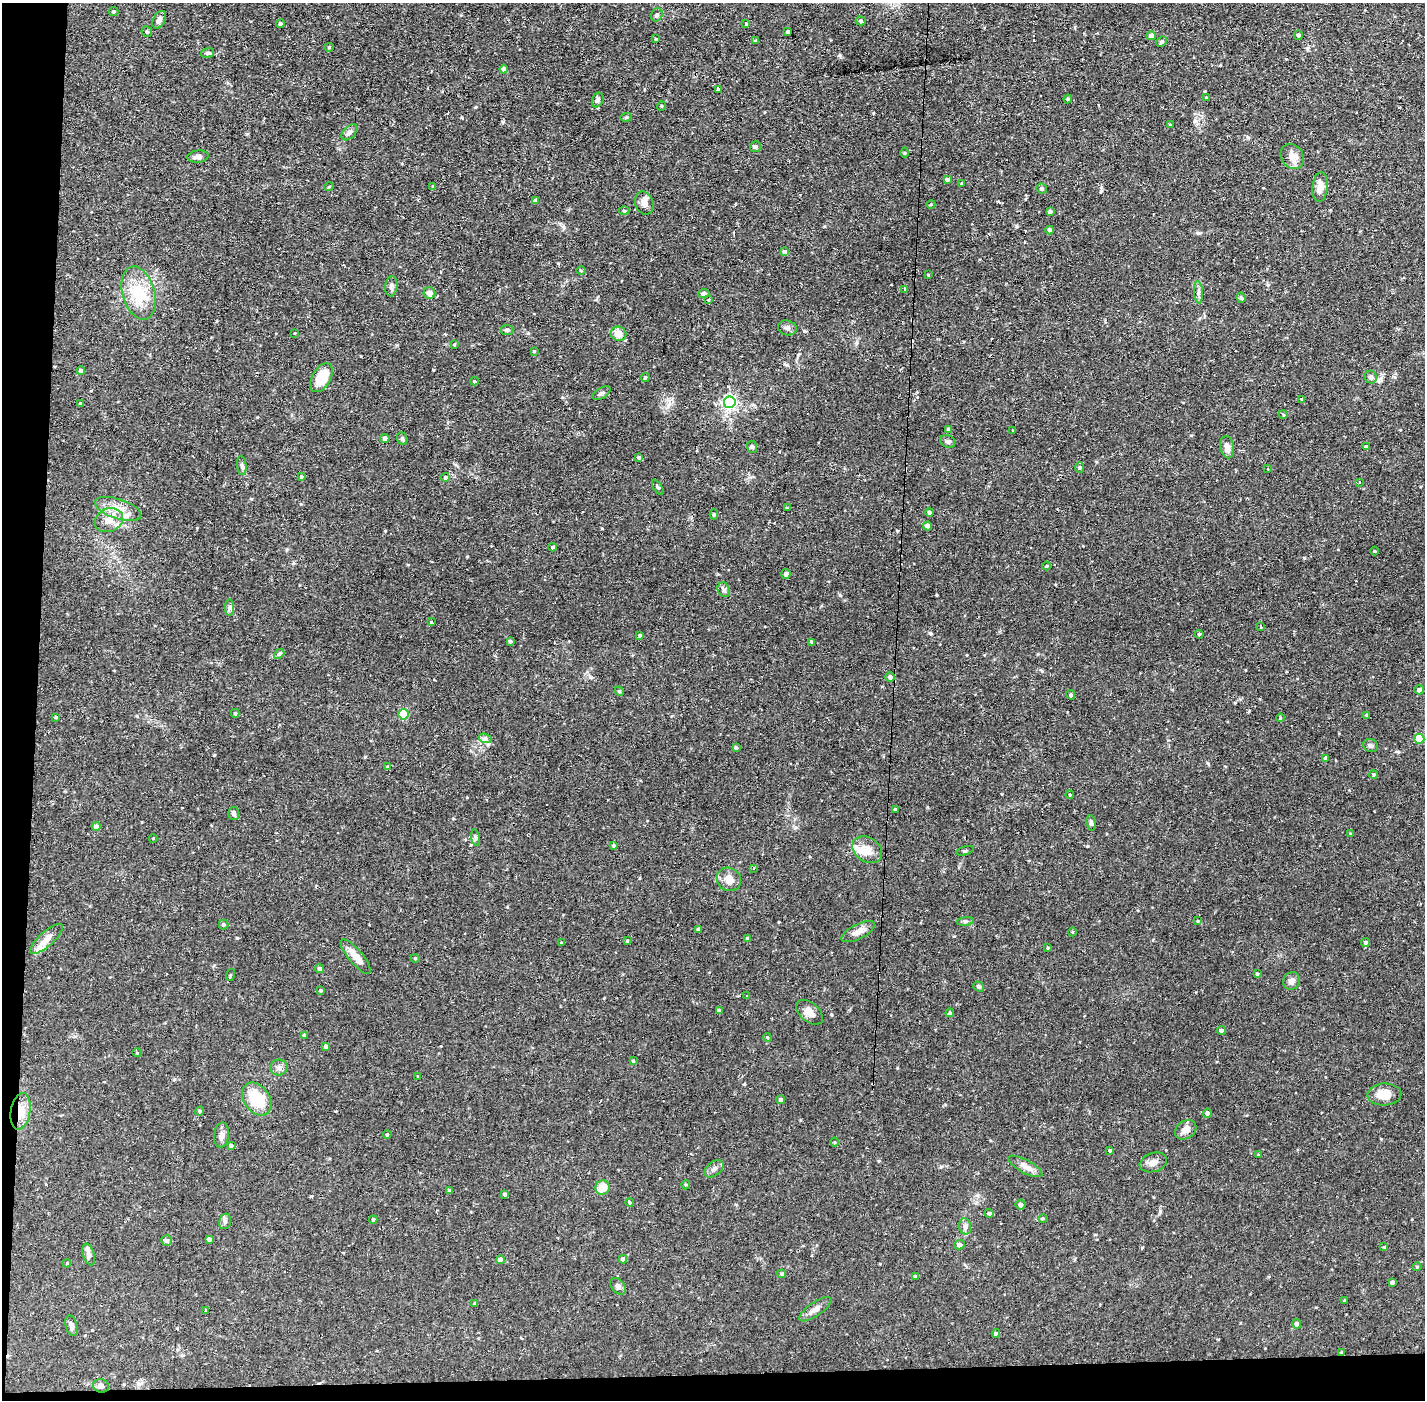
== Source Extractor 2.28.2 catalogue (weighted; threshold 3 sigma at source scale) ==
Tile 7 of 3 x 3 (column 1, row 3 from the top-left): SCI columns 1-1423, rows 54-1451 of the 4269 x 4300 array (HDU 1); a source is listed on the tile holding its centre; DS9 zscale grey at full resolution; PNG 1427 x 1402 px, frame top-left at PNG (2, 3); each listed source drawn as its Kron ellipse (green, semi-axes under 4 px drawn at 4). Shown black and unused: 4% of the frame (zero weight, under 2 of 3 exposures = <1% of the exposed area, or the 3 px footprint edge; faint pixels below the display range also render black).
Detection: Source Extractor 2.28.2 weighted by HDU 2 'WHT'; one run over the whole footprint, this tile lists its part. Background 0.0744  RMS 0.0065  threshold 0.0293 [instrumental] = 3 sigma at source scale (4.5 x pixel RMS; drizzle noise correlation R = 1.50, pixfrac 1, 0.05/0.05 arcsec/px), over >= 5 px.
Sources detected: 217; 1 cosmic-ray / hot-pixel residue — neither listed nor drawn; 4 inside a brighter listed object's ellipse — not listed separately; the other 212 listed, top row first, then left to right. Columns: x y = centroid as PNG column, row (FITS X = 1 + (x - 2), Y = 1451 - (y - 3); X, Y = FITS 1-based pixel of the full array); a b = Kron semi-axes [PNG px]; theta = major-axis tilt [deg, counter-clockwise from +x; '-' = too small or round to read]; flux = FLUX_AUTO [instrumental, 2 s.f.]
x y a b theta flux
114 12 4 4 - 0.87
657 15 7 5 60 1.7
159 20 9 6 62 2.8
861 21 5 4 - 1.1
745 23 3 3 - 2.5
280 24 4 4 - 1.2
147 32 5 5 - 1.2
788 32 3 3 - 1.2
1298 35 5 4 - 0.85
1151 36 4 4 - 2.8
656 39 4 3 - 0.55
755 41 3 3 - 0.68
1162 42 5 4 - 1.2
329 47 5 4 - 0.68
207 53 7 5 14 1.1
504 69 4 4 - 2.1
719 89 4 3 - 2
1206 98 3 3 - 0.87
1068 99 4 3 - 0.76
598 100 8 5 66 1.6
661 106 5 3 - 0.53
626 117 6 3 8 0.68
1170 125 3 3 - 0.55
349 132 10 5 45 1.9
755 147 6 5 - 1.1
905 153 5 3 - 0.61
1292 156 13 11 -57 5.9
198 157 10 6 6 2.4
947 179 4 4 - 1.7
962 183 3 3 - 0.66
433 186 4 4 - 0.53
329 187 5 3 - 0.51
1320 187 15 7 84 5.7
1042 189 5 5 - 1.6
535 201 4 4 - 2.2
644 203 12 9 -71 3.7
931 204 4 3 - 0.52
624 211 5 3 - 0.71
1050 212 4 3 - 1.4
1050 230 4 4 - 1.8
785 252 4 4 - 2.2
581 271 4 3 - 0.51
928 275 3 2 - 0.47
391 286 10 6 83 1.9
904 289 3 3 - 2.4
1198 292 11 4 -86 1.8
139 293 27 16 -74 23
429 293 6 5 - 4.1
704 293 5 4 - 1.5
1241 298 5 4 - 1.1
709 299 3 2 - 1
787 328 9 7 -16 2.4
507 330 6 5 - 1.6
295 333 4 2 - 0.42
619 334 8 7 - 6.7
455 344 4 2 - 0.66
534 351 3 3 - 0.52
81 370 4 4 - 1.8
645 377 4 3 - 0.79
1371 377 6 6 - 2
322 378 16 9 60 14
474 381 4 4 - 0.65
602 393 10 5 31 1.5
1301 399 4 3 - 0.47
730 402 6 5 - 130
81 403 3 3 - 0.87
1283 414 4 3 - 0.62
948 429 4 3 - 1.2
1013 430 3 2 - 0.85
385 438 4 4 - 2.2
402 439 6 5 - 0.95
948 441 8 6 -24 1.6
752 447 6 5 - 1.2
1227 447 11 6 -79 4.1
1366 447 4 3 - 2.2
639 457 4 4 - 1.3
242 466 9 4 -84 1.5
1080 467 5 4 - 0.97
1268 469 3 2 - 0.59
301 476 4 3 - 0.76
445 477 4 4 - 1.1
1360 482 3 3 - 1.3
658 487 8 4 -57 0.98
787 508 3 3 - 0.58
118 509 24 10 -18 9.3
929 512 4 4 - 1.2
714 514 5 4 - 0.91
109 520 14 11 25 6.7
927 526 4 4 - 2.9
553 547 4 3 - 1.1
1374 551 4 3 - 0.51
1047 566 4 4 - 0.59
786 574 5 4 - 1.9
724 590 7 6 - 1.6
229 607 8 4 89 1.4
431 622 3 3 - 1.7
1260 627 3 3 - 2.2
1199 634 4 3 - 0.84
640 635 4 3 - 0.75
510 641 4 3 - 1.1
812 642 4 3 - 1.2
279 654 6 4 41 0.89
890 677 5 5 - 1.6
1419 690 5 4 - 1.6
619 691 5 4 - 0.64
1071 695 5 4 - 0.96
235 713 4 4 - 0.83
404 714 5 5 - 27
1367 715 4 3 - 0.58
56 717 3 2 - 0.67
1280 718 4 3 - 0.51
485 738 7 4 -18 1.5
1419 739 5 5 - 19
1371 745 7 6 - 2
736 748 4 3 - 1.2
1325 758 4 3 - 0.93
388 767 4 3 - 0.71
1374 775 4 4 - 0.81
1070 795 4 3 - 0.58
895 809 3 3 - 0.85
234 813 6 5 - 2
1091 823 8 4 -82 1.6
96 827 4 4 - 3.6
1351 834 4 3 - 0.62
153 838 4 3 - 0.5
475 838 8 4 -81 1.2
613 845 4 4 - 0.85
867 850 16 12 -34 6.4
965 851 9 2 15 0.89
753 868 3 3 - 0.68
729 879 12 11 - 7.1
965 921 8 4 8 1.3
1198 921 4 2 - 0.51
223 925 5 5 - 1
698 929 4 3 - 1.6
858 932 18 7 27 4.6
1072 932 4 3 - 0.6
748 938 4 3 - 1.5
47 939 21 7 41 5.1
627 941 4 3 - 0.71
1366 942 5 4 - 1.1
561 943 3 3 - 0.72
1048 948 4 3 - 0.57
356 957 21 7 -50 7.4
415 958 4 3 - 0.51
320 969 4 4 - 1.3
1257 974 3 3 - 0.9
230 975 6 4 71 0.71
1291 981 9 8 - 2.8
979 986 6 4 -34 1.1
321 990 3 2 - 0.68
747 996 3 2 - 0.68
719 1010 4 3 - 1.5
809 1012 16 9 -40 5.3
950 1013 4 4 - 0.99
1221 1030 4 4 - 1.9
304 1035 4 4 - 1.2
767 1037 4 3 - 0.69
326 1047 4 4 - 1.7
137 1053 5 3 - 0.49
633 1061 4 3 - 0.63
279 1067 8 8 - 2.5
417 1076 2 2 - 0.66
1384 1094 17 11 3 9.5
257 1099 18 12 -55 23
781 1100 4 4 - 1.7
21 1111 18 9 80 8.6
200 1111 4 4 - 0.77
1207 1113 4 4 - 1.4
1186 1130 11 8 36 4.9
387 1134 4 3 - 0.79
221 1135 12 7 83 3.2
834 1142 4 3 - 0.54
231 1145 4 3 - 1
1110 1151 3 3 - 0.7
1259 1155 3 3 - 0.64
1153 1162 14 9 18 3.8
1025 1166 19 6 -28 5
714 1169 11 6 39 2.3
686 1185 4 4 - 0.71
603 1188 7 7 - 9.6
450 1190 4 3 - 1.2
505 1194 4 3 - 1.1
630 1202 4 4 - 0.77
1021 1205 5 5 - 1.6
989 1213 4 4 - 1.3
1043 1219 5 3 - 0.64
373 1220 4 4 - 0.65
225 1221 8 6 76 1.7
965 1226 8 6 -74 1.9
209 1239 4 3 - 2.1
167 1241 5 5 - 1.6
959 1245 5 4 - 2.2
1384 1247 3 3 - 3.4
89 1255 11 5 -72 2.2
623 1259 4 4 - 1.8
500 1260 4 4 - 2.3
67 1263 4 3 - 0.49
1417 1267 4 4 - 0.7
782 1274 4 4 - 1.4
915 1276 3 3 - 1.2
1392 1282 4 3 - 1.6
618 1286 9 6 -50 2.1
1345 1300 4 3 - 0.58
475 1304 4 4 - 1.1
815 1309 19 7 34 3.9
205 1310 3 2 - 0.58
1297 1324 4 4 - 2
71 1326 10 6 -77 2.3
996 1333 4 3 - 0.94
1342 1353 4 3 - 0.95
101 1386 8 6 -20 2.2
Overlapping masked pixels (flux is a lower limit): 2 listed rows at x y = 21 1111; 1342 1353
Unlisted compact peaks at least as high as the median listed source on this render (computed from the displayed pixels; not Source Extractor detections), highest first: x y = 840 55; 214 755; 1304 558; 840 595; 1160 1211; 1101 191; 503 122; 237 938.